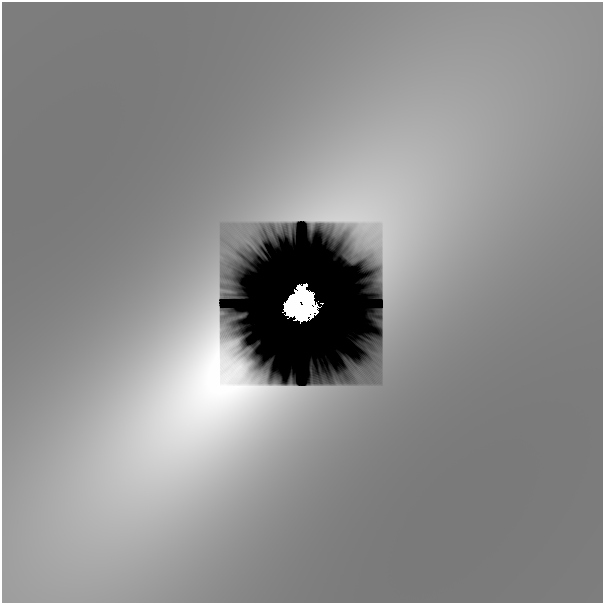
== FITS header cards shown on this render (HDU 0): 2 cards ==
NAXIS1  =                  601
NAXIS2  =                  601

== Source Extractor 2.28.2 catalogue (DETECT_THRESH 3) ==
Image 601 x 601 px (HDU 0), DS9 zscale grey, 1 PNG px = 1 image px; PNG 605 x 605 px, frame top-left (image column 1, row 601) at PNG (2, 2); no overlay
Background 7.09e-08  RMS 2.9e-08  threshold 8.69e-08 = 3 sigma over >= 5 px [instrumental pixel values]
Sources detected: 3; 2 with non-positive FLUX_AUTO (blend fragments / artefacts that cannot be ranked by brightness) are not listed; the other 1 listed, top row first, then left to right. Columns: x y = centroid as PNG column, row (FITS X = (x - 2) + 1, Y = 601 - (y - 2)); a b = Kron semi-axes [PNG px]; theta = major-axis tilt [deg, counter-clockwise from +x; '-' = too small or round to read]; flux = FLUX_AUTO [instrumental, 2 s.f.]
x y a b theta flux
300 304 30 28 44 24
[2 non-positive-flux detections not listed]